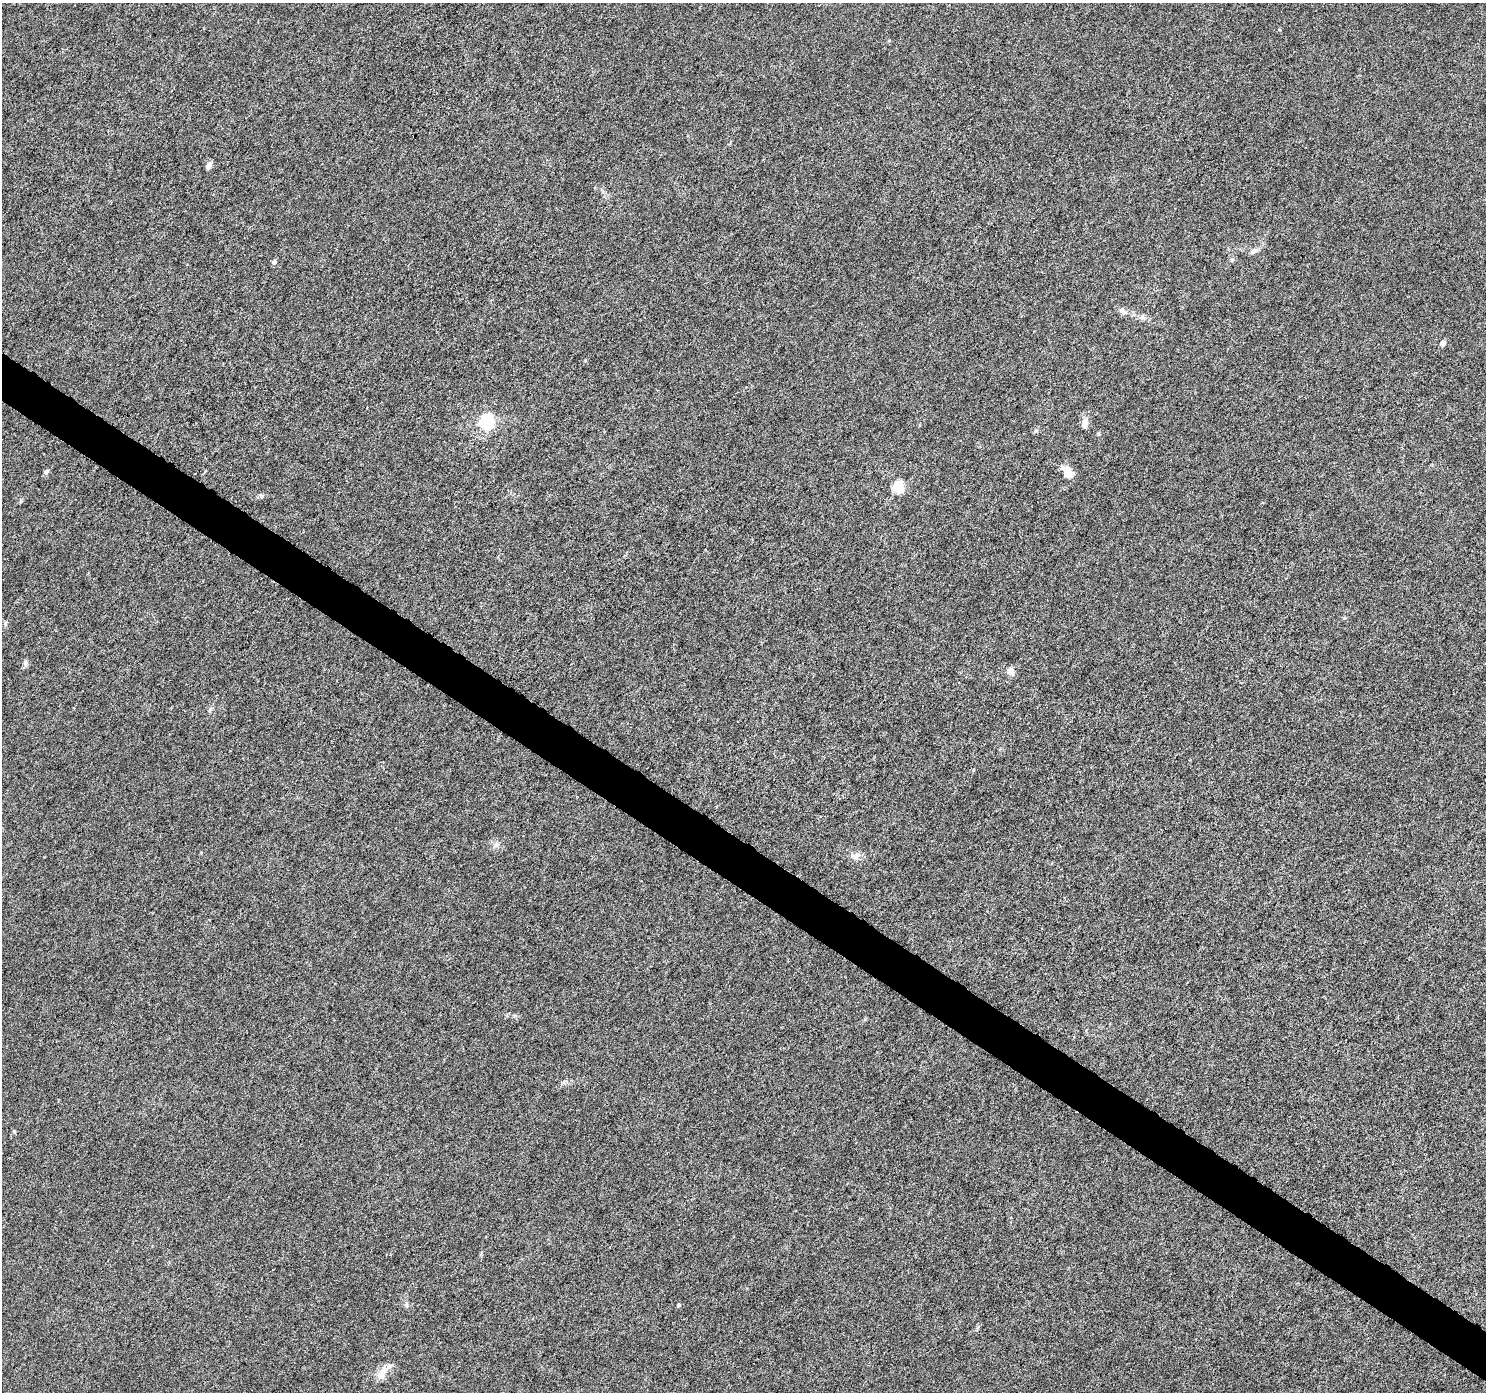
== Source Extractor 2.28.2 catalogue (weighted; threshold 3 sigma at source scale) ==
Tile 6 of 4 x 4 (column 2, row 2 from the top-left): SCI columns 1486-2969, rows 2967-4356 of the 5947 x 5998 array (HDU 1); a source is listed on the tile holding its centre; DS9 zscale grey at full resolution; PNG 1488 x 1394 px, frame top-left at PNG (2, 3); no overlay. Shown black and unused: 4% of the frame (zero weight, under 5 of 9 exposures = <1% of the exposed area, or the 3 px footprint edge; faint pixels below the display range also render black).
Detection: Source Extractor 2.28.2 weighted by HDU 2 'WHT'; one run over the whole footprint, this tile lists its part. Background 8.71e-04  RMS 0.0014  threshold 0.0059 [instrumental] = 3 sigma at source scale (4.09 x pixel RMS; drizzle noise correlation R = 1.36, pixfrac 0.8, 0.0396/0.0396 arcsec/px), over >= 5 px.
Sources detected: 19; all 19 listed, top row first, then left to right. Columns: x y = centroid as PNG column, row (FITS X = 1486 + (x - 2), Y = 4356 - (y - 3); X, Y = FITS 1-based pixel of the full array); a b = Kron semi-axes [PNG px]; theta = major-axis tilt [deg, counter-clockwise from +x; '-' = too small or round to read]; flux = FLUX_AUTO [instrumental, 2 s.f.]
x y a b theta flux
209 165 6 5 - 0.82
1254 251 11 5 29 0.46
1232 260 6 5 - 0.2
274 262 6 5 - 0.32
1122 310 9 8 - 0.5
1142 317 9 7 12 0.46
1442 343 5 5 - 0.69
487 422 7 6 - 25
1085 423 15 7 81 0.92
1036 431 7 5 34 0.24
46 472 6 5 - 0.39
1068 472 17 10 -68 1.4
898 487 6 5 - 9.1
25 663 7 6 - 0.34
1011 671 12 7 -62 0.7
496 845 8 6 45 0.4
855 856 10 9 - 0.76
678 1305 5 3 - 0.18
380 1373 16 12 -80 1.2
Unlisted compact peaks at least as high as the median listed source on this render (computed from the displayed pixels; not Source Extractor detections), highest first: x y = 261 496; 21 501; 1098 433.